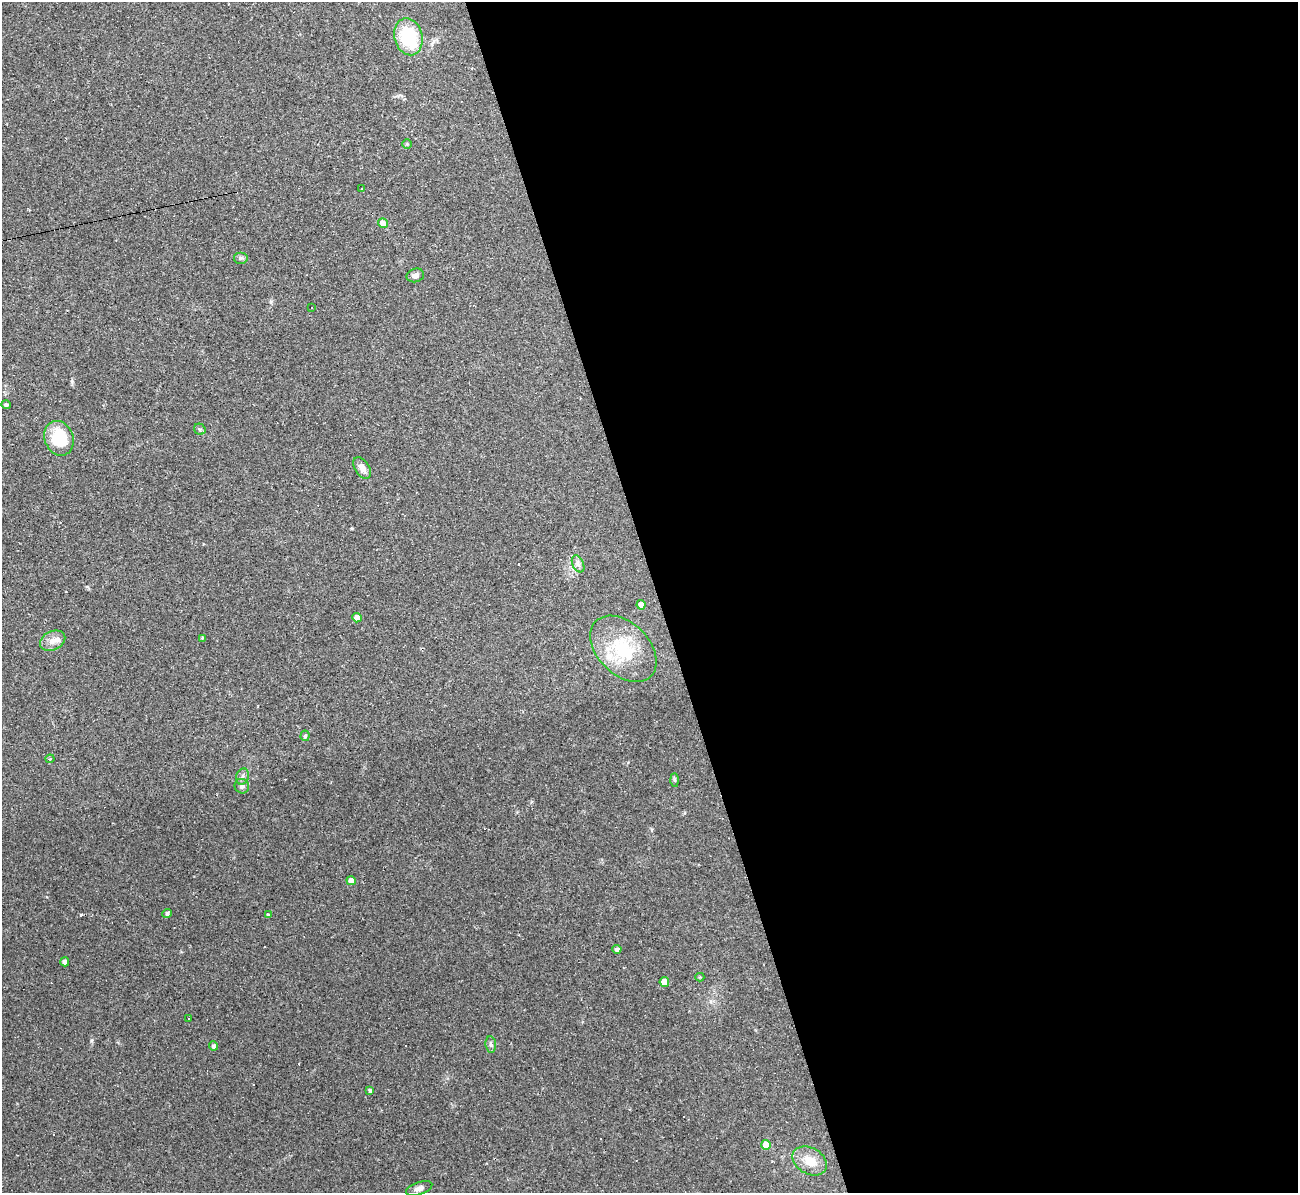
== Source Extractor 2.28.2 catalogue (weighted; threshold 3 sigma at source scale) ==
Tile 8 of 4 x 4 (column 4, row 2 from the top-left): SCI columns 3887-5182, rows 2523-3713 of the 5182 x 5165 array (HDU 1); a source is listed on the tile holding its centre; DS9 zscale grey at full resolution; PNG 1300 x 1195 px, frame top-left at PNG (2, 2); each listed source drawn as its Kron ellipse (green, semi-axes under 4 px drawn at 4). Shown black and unused: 49% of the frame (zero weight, under 2 of 3 exposures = <1% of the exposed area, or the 3 px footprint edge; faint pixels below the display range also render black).
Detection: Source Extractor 2.28.2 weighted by HDU 2 'WHT'; one run over the whole footprint, this tile lists its part. Background 0.11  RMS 0.0065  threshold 0.0293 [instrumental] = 3 sigma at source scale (4.5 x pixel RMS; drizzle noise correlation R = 1.50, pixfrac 1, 0.05/0.05 arcsec/px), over >= 5 px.
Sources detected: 49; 11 cosmic-ray / hot-pixel residue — neither listed nor drawn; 2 inside a brighter listed object's ellipse — not listed separately; the other 36 listed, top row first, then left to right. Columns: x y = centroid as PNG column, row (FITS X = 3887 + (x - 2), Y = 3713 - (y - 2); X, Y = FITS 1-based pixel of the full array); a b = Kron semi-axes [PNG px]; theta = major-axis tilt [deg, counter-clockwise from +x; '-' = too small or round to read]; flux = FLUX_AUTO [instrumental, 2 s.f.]
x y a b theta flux
408 37 18 14 -75 37
407 144 5 5 - 0.78
362 189 3 3 - 1.2
383 223 5 5 - 7.9
241 258 7 6 - 1.5
415 275 9 7 15 2.7
311 308 3 2 - 0.59
6 405 5 4 - 1.1
200 429 6 5 - 1.2
59 438 18 14 -68 26
362 468 12 7 -58 4.7
578 564 9 5 -66 2
641 605 5 4 - 6.4
357 618 4 4 - 9.3
202 638 3 3 - 1.2
53 641 13 9 27 4.9
623 649 39 26 -45 34
305 736 5 4 - 1.1
50 759 4 4 - 0.85
243 776 8 6 72 1.9
675 780 7 4 -88 0.93
242 786 7 7 - 2
351 881 4 4 - 6.4
167 913 5 4 - 1.3
268 914 4 3 - 0.73
617 949 4 4 - 2.1
65 962 4 4 - 3
700 977 4 4 - 0.53
664 982 5 4 - 8.7
189 1018 2 2 - 0.61
491 1045 8 5 -83 1.5
214 1046 4 4 - 2.5
370 1090 4 3 - 1.5
766 1145 5 4 - 11
810 1161 18 13 -29 11
419 1188 14 6 19 3.3
Unlisted compact peaks at least as high as the median listed source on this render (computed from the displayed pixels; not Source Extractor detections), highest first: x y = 91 1041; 72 381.